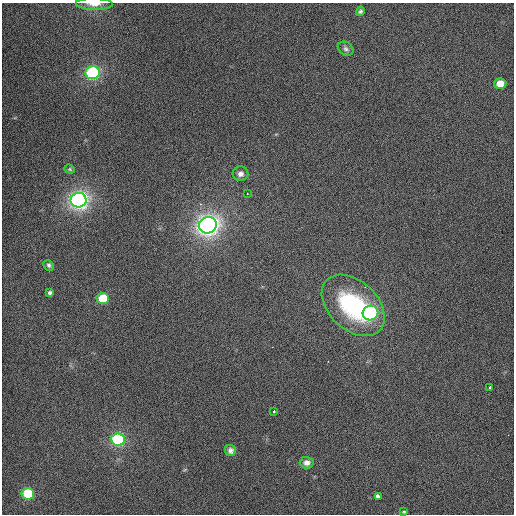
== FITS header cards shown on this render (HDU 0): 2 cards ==
NAXIS1  =                  512 / Axis length
NAXIS2  =                  512 / Axis length

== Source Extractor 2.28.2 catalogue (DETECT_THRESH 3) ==
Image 512 x 512 px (HDU 0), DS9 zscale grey, 1 PNG px = 1 image px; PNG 516 x 516 px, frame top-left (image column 1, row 512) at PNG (2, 3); each listed source drawn as its Kron ellipse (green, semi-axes under 4 px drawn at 4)
Background 450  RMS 2.2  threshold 6.74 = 3 sigma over >= 5 px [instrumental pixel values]
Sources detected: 23; all 23 listed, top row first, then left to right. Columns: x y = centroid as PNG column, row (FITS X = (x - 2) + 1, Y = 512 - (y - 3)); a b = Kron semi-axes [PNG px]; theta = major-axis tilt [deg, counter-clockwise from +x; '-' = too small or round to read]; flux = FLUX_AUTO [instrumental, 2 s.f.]
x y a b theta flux
94 4 18 6 -1 1300
360 11 5 4 - 310
346 49 8 6 -36 420
93 73 7 6 - 26000
500 84 6 5 - 2400
70 169 5 4 - 200
240 174 8 7 - 620
247 193 2 2 - 88
79 200 8 7 - 68000
208 225 9 8 - 95000
49 265 5 5 - 300
50 293 4 3 - 280
103 298 6 5 - 5700
353 305 37 24 -43 19000
370 313 8 7 - 23000
490 387 3 3 - 450
274 411 3 2 - 200
118 440 6 6 - 24000
231 451 6 5 - 460
307 463 7 6 - 690
28 494 6 5 - 8600
378 496 4 3 - 970
404 512 4 2 - 160
At the frame edge (FLAGS 8, measured only in part): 1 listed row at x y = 94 4